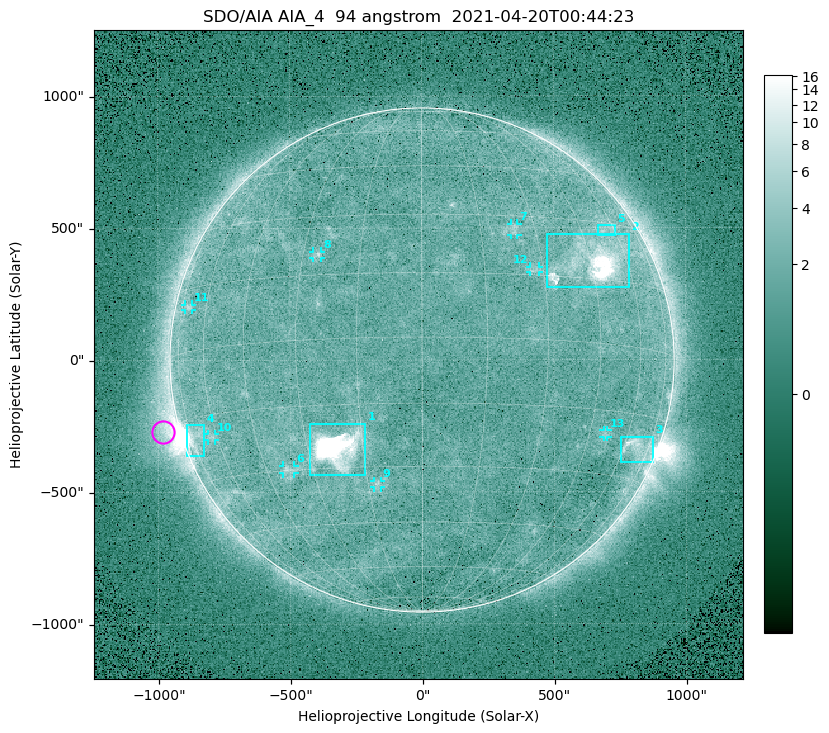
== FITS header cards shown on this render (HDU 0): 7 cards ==
TELESCOP= 'SDO/AIA '
INSTRUME= 'AIA_4   '
WAVELNTH=                   94
WAVEUNIT= 'angstrom'
DATE-OBS= '2021-04-20T00:44:23.12'
CTYPE1  = 'HPLN-TAN'
CTYPE2  = 'HPLT-TAN'

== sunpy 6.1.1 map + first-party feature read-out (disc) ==
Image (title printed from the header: SDO/AIA AIA_4  94 angstrom  2021-04-20T00:44:23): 512 x 512 px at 4.8 arcsec/px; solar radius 955 arcsec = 199 px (full disc in frame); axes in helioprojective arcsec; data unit not stated in the header (colour bar unlabelled)
Orientation: roll -0.138 deg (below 1 deg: not rotated)
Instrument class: DISC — disc imager (sunpy class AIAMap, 94 A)
Bright regions (active regions / flare kernels): reference = the median radial profile (limb darkening/brightening removed); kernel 5 px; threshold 5 sigma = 2.37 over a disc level ~1.72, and >= 1.15x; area >= 9 px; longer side >= 5 px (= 24 arcsec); searched inside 0.97 R_sun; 13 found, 13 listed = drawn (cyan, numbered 1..; 8 of them under ~33 arcsec drawn as corner ticks so the feature stays visible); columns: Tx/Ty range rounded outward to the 10 arcsec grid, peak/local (2 s.f.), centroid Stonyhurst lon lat
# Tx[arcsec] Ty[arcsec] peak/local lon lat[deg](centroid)
1 -430..-210 -440..-240 269 -22 -25
2 470..790 270..480 25 +46 +19
3 750..880 -390..-290 4.4 +67 -22
4 -900..-820 -360..-240 7.3 -72 -19
5 670..730 470..510 2.7 +56 +28
6 -530..-480 -430..-400 3.2 -38 -30
7 340..370 470..520 3 +24 +26
8 -410..-380 390..410 3.1 -26 +20
9 -180..-160 -480..-450 2.9 -12 -34
10 -810..-780 -300..-280 2.7 -63 -20
11 -900..-870 190..210 2.7 -70 +10
12 410..450 330..360 2.7 +27 +16
13 680..700 -290..-260 2.6 +51 -20
Off-limb structures (1.02-1.3 R_sun): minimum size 50 px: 6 found; the strongest spans PA ~90..115 deg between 1.02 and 1.22 R_sun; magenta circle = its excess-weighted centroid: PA ~105 deg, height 1.07 R_sun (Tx ~-980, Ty ~-270 arcsec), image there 4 x the reference